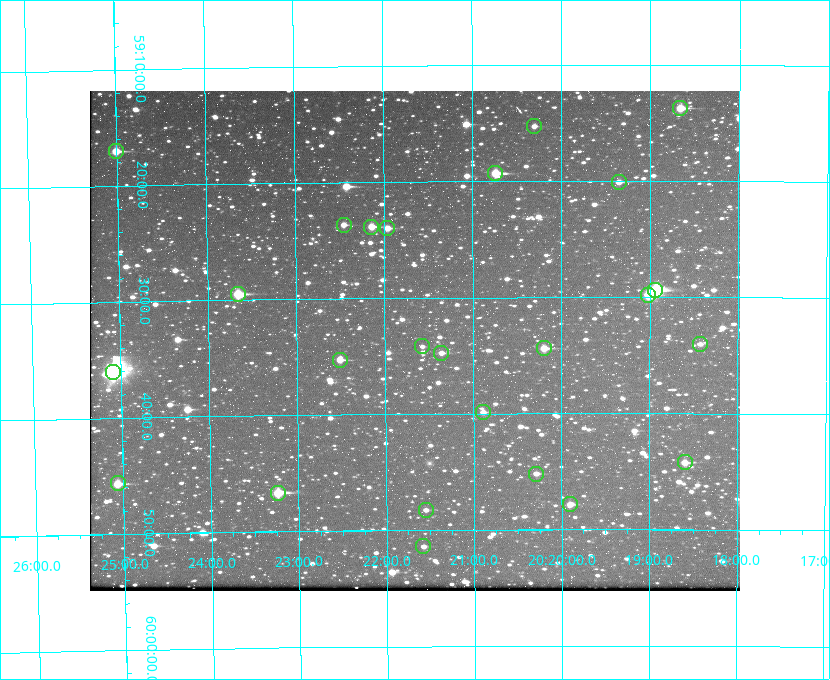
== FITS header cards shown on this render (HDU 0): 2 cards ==
NAXIS1  =                  650 / Width of table row in bytes
NAXIS2  =                  500 / Number of rows in table

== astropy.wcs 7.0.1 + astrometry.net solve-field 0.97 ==
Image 650 x 500 px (HDU 0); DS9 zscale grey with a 90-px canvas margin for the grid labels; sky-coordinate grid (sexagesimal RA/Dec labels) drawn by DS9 from the SOLVED WCS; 25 Tycho-2 reference stars matched to detected sources circled (green)
Header WCS: none
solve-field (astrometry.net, Tycho-2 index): SOLVED blind (the file carries no WCS)
Solved WCS: RA---TAN-SIP/DEC--TAN-SIP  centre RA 20:21:40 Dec +59:34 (305.42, +59.56 deg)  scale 5.17 arcsec/px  FOV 56.0' x 43.1'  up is -180 deg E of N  parity flipped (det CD > 0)
(file carries no celestial WCS; the grid is the blind solution)
Tycho-2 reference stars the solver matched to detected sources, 25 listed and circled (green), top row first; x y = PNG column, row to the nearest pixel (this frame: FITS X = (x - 90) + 1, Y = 500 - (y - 91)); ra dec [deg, ICRS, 3 dp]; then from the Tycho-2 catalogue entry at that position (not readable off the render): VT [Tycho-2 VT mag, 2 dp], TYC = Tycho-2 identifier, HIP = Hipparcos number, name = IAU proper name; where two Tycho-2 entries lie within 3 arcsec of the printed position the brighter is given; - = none
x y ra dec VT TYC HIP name
680 108 304.666 +59.228 9.63 3949-1325-1 - -
534 126 305.075 +59.254 11.10 3949-857-1 - -
116 151 306.252 +59.284 9.41 3949-1643-1 - -
495 173 305.185 +59.322 8.95 3949-1869-1 - -
619 182 304.838 +59.335 10.93 3949-1877-1 - -
344 225 305.613 +59.394 10.81 3949-1261-1 - -
371 227 305.535 +59.397 10.37 3949-1383-1 - -
387 228 305.490 +59.400 10.79 3949-1179-1 - -
655 290 304.733 +59.490 8.93 3949-1451-1 - -
238 294 305.915 +59.492 9.25 3949-1149-1 - -
648 295 304.755 +59.496 9.37 3949-615-1 - -
700 344 304.607 +59.567 11.00 3949-1861-1 - -
422 346 305.394 +59.570 11.70 3949-405-1 - -
544 348 305.049 +59.573 10.18 3949-1099-1 - -
441 353 305.340 +59.579 10.98 3949-39-1 - -
340 360 305.628 +59.588 10.19 3949-1517-1 - -
113 372 306.271 +59.600 6.45 3949-2016-1 100714 -
483 412 305.223 +59.664 11.52 3949-1631-1 - -
685 462 304.649 +59.737 10.61 3949-735-1 - -
536 474 305.073 +59.753 11.06 3949-89-1 - -
118 483 306.265 +59.761 9.71 3949-555-1 - -
278 493 305.808 +59.778 8.73 3949-715-1 100545 -
570 504 304.976 +59.797 11.33 3949-1031-1 - -
426 510 305.387 +59.804 11.49 3949-285-1 - -
423 546 305.395 +59.857 11.71 3949-313-1 - -